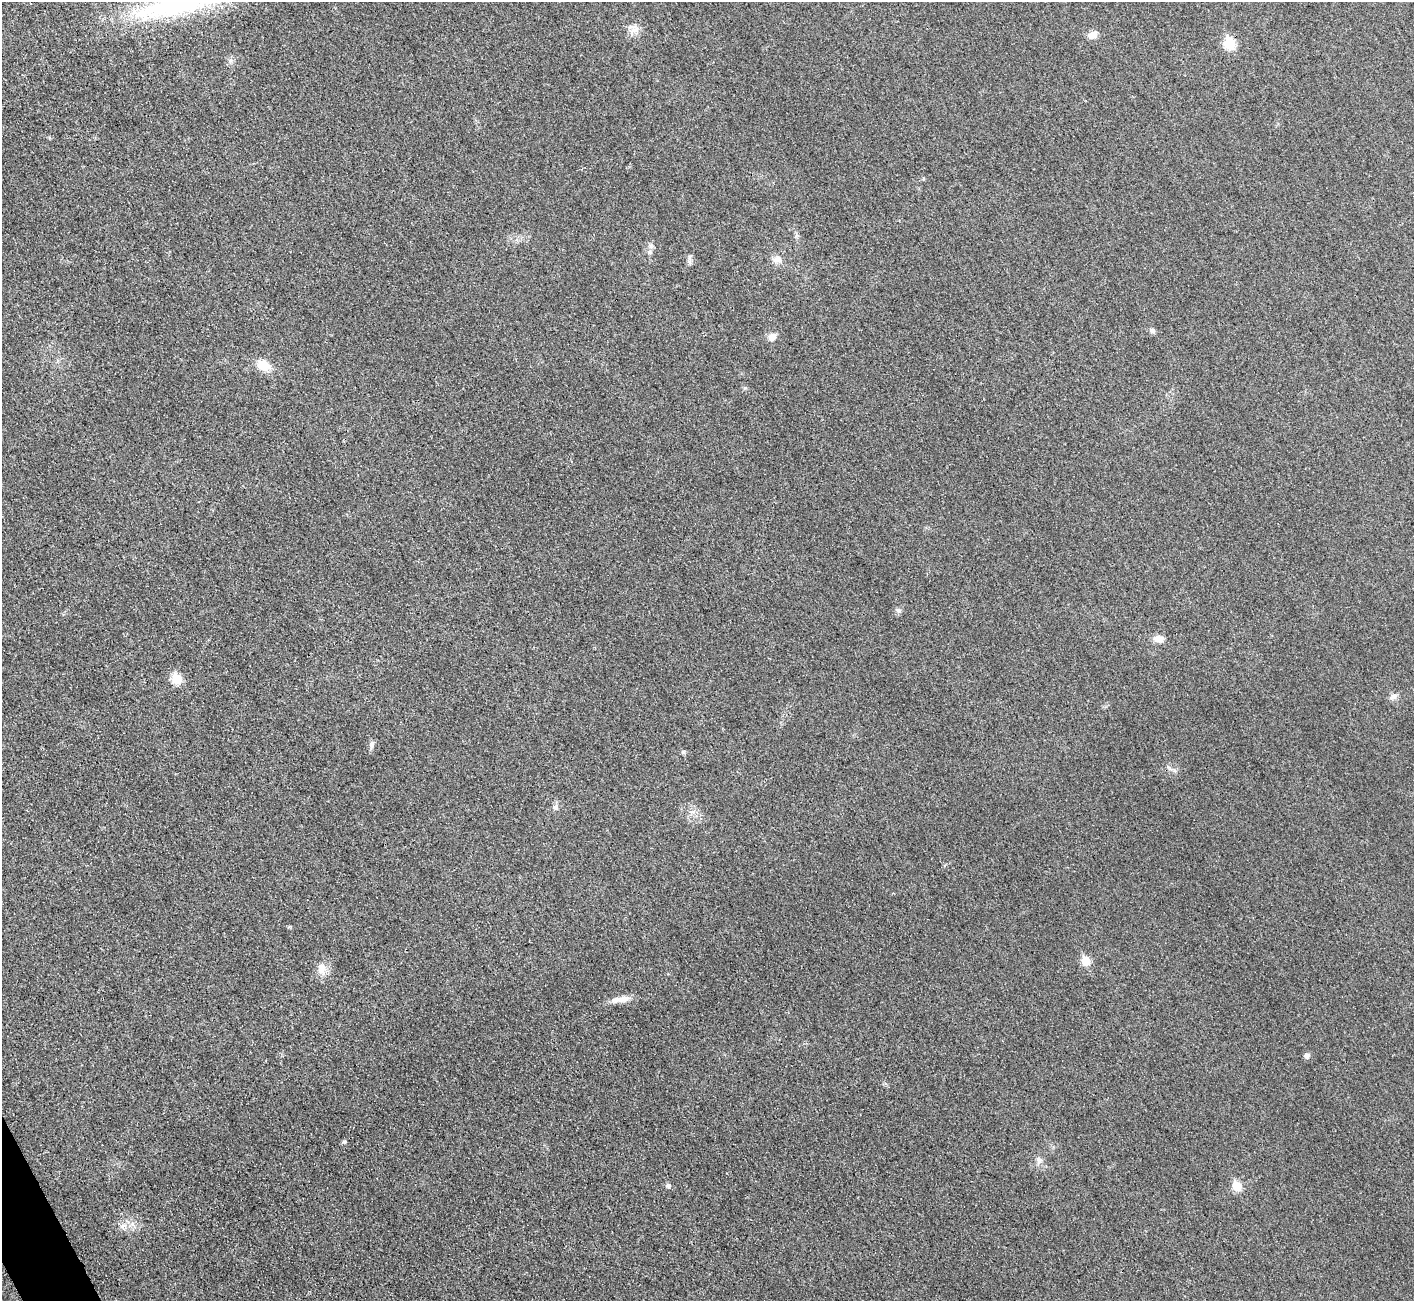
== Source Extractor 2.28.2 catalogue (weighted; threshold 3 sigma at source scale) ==
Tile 7 of 4 x 4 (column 3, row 2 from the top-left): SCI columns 2843-4254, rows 2772-4070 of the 5687 x 5680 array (HDU 1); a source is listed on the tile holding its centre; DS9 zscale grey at full resolution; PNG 1416 x 1303 px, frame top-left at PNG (2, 2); no overlay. Shown black and unused: <1% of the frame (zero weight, under 3 of 4 exposures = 2% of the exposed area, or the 3 px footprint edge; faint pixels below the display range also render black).
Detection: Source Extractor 2.28.2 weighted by HDU 2 'WHT'; one run over the whole footprint, this tile lists its part. Background 0.0265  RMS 0.0059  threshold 0.0267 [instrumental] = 3 sigma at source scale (4.5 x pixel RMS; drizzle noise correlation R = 1.50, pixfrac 1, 0.05/0.05 arcsec/px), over >= 5 px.
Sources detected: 26; all 26 listed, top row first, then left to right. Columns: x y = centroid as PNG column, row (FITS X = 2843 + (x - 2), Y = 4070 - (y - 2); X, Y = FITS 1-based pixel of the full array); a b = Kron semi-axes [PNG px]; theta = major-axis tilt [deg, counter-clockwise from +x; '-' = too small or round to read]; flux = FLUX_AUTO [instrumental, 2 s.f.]
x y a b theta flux
176 6 111 23 12 90
634 30 15 8 28 4.2
1092 35 11 8 21 4.3
1230 43 7 6 - 35
651 246 8 6 70 1.9
777 259 11 9 -5 4
690 262 7 5 -88 1.4
1152 330 7 7 - 1.4
772 337 10 8 37 4.1
263 365 17 13 -22 8.1
898 610 8 5 -9 1.5
1158 639 11 8 -9 4.9
177 679 6 6 - 24
1394 697 11 7 30 2.4
372 745 11 6 79 2
683 752 6 6 - 0.97
555 807 9 6 -26 1.8
1085 961 6 6 - 14
322 968 17 10 -87 5.8
621 999 25 8 8 5.8
1307 1056 6 6 - 2.6
344 1142 5 4 - 1.3
1039 1160 10 8 -49 2.7
668 1185 6 5 - 1.7
1237 1186 6 6 - 18
123 1226 11 5 22 2.5
Isophote crosses this tile's border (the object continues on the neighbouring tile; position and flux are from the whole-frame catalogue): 1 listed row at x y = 176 6
Unlisted compact peaks at least as high as the median listed source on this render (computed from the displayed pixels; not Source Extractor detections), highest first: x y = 745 388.